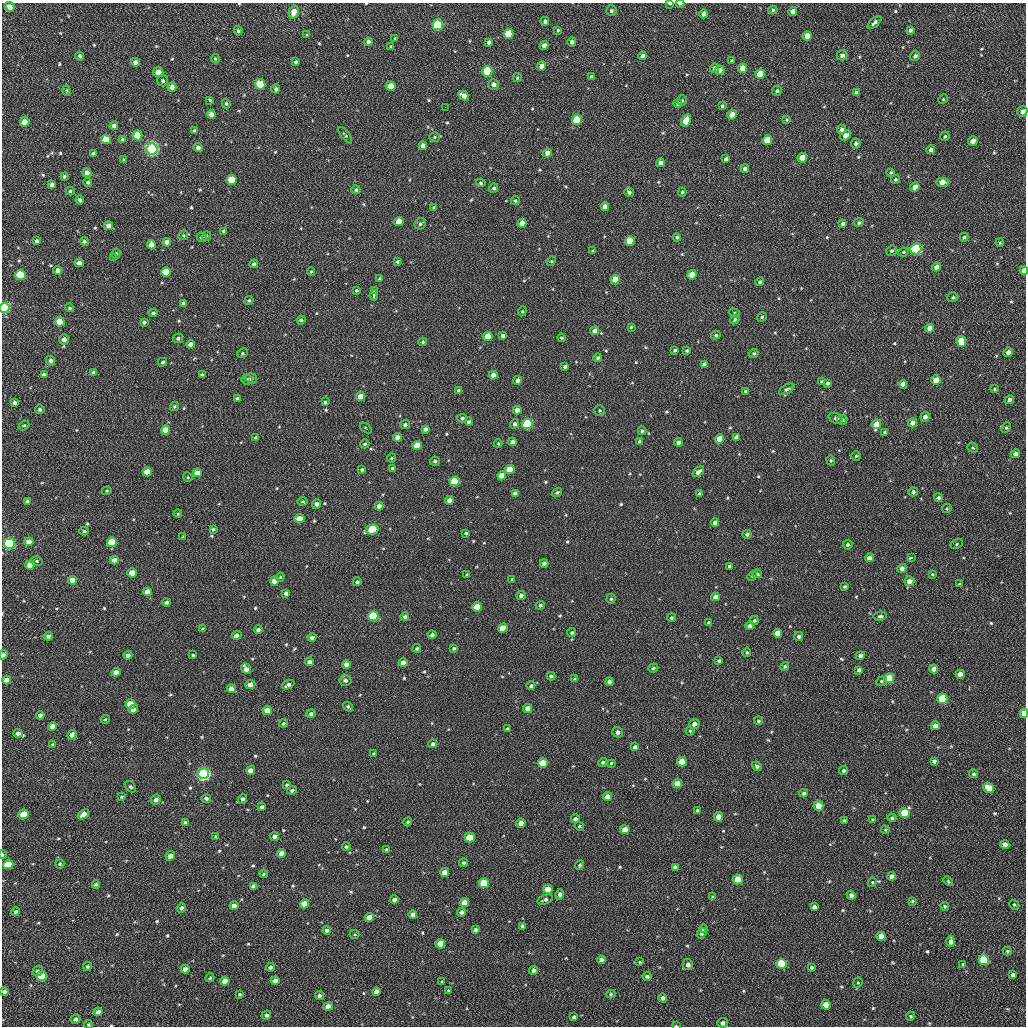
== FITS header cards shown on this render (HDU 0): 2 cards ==
NAXIS1  =                 1024 / length of data axis 1
NAXIS2  =                 1024 / length of data axis 2

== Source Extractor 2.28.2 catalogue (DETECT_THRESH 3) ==
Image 1024 x 1024 px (HDU 0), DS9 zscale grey, 1 PNG px = 1 image px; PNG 1028 x 1028 px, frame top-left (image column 1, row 1024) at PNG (2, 3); each listed source drawn as its Kron ellipse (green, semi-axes under 4 px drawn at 4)
Background 49.4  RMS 11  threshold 31.6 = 3 sigma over >= 5 px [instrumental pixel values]
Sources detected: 618; of the 618, the 500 brightest by FLUX_AUTO listed and drawn (118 fainter detections omitted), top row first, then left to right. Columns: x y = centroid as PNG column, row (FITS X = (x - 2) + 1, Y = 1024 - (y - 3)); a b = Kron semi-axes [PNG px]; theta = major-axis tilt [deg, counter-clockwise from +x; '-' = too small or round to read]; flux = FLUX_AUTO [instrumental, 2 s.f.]
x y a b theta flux
670 3 4 2 - 1400
680 4 4 2 - 2300
10 7 5 4 - 4300
773 10 4 4 - 1100
611 11 5 5 - 1400
793 11 4 4 - 4300
294 12 6 5 - 6900
704 14 4 4 - 4400
545 21 4 4 - 1800
874 23 8 4 41 2300
438 25 5 5 - 83000
558 30 4 4 - 890
910 30 4 3 - 2000
238 31 4 4 - 1100
509 34 5 5 - 25000
307 35 4 3 - 870
807 36 5 4 - 7300
395 38 3 3 - 1000
368 42 4 4 - 2900
489 42 4 3 - 1800
572 42 4 4 - 2400
544 45 4 4 - 4200
391 46 4 3 - 810
842 55 5 5 - 2700
80 56 4 3 - 1400
642 56 4 4 - 2900
915 56 5 5 - 1900
215 59 5 4 - 870
732 61 4 3 - 1000
135 62 4 4 - 2500
296 62 4 4 - 1400
542 66 4 4 - 6200
714 68 5 4 - 2500
742 68 5 4 - 8500
720 70 5 4 - 3700
487 71 5 5 - 51000
158 72 5 5 - 5200
760 74 5 4 - 20000
592 77 4 4 - 2600
517 78 4 3 - 1000
163 81 5 5 - 1500
260 84 5 5 - 30000
494 84 5 5 - 3000
391 86 5 4 - 11000
172 87 4 4 - 4700
276 89 4 4 - 1700
67 91 5 3 - 790
777 91 5 4 - 1300
856 93 4 3 - 2200
464 96 5 4 - 5200
943 99 5 4 - 820
210 100 4 4 - 990
682 101 5 4 - 890
678 103 4 4 - 1600
226 104 5 4 - 1100
722 106 3 3 - 1200
445 107 2 2 - 2800
1022 111 5 5 - 3000
211 114 4 4 - 4000
732 115 5 4 - 12000
787 119 4 3 - 830
577 120 5 5 - 32000
686 121 6 4 62 12000
25 122 5 4 - 8700
114 126 4 4 - 2500
842 129 5 4 - 2500
194 131 4 4 - 1100
345 135 10 4 -52 1200
846 135 6 4 36 6200
138 136 5 5 - 19000
945 136 5 4 - 1100
435 137 5 4 - 1000
106 139 5 4 - 14000
122 139 4 4 - 1300
767 140 5 4 - 19000
973 141 5 4 - 6200
856 144 5 4 - 2000
423 146 4 4 - 4700
198 147 4 4 - 2800
152 149 5 5 - 270000
931 150 4 4 - 2400
547 153 4 4 - 5200
93 154 4 3 - 1800
802 158 5 4 - 12000
726 159 4 4 - 2400
124 160 3 3 - 860
660 163 4 4 - 4800
745 168 4 4 - 2500
891 172 4 3 - 910
87 173 4 4 - 3800
64 176 3 3 - 1500
895 179 4 4 - 1000
232 180 5 5 - 28000
88 182 4 4 - 1500
942 182 6 4 2 8100
481 183 5 4 - 1300
52 185 4 4 - 2700
915 187 5 4 - 6600
494 188 4 4 - 1500
356 190 4 4 - 1500
70 191 4 4 - 1000
629 192 5 4 - 2100
682 192 4 4 - 1000
80 200 4 4 - 2400
515 201 4 4 - 1100
605 206 4 4 - 5500
434 207 4 3 - 1200
399 221 4 4 - 13000
522 223 4 4 - 6800
859 223 5 4 - 1400
420 224 6 5 - 1800
843 224 4 4 - 2700
109 226 4 4 - 4500
224 231 4 3 - 1400
183 235 5 4 - 890
207 236 5 4 - 810
201 237 5 4 - 1300
677 237 4 4 - 1300
964 237 4 4 - 1000
37 241 4 3 - 1700
84 241 4 4 - 1300
630 241 5 4 - 17000
167 242 4 4 - 5100
1000 243 4 3 - 860
151 245 4 4 - 7200
916 249 5 5 - 140000
593 251 4 3 - 880
892 251 5 5 - 1500
904 252 5 3 - 950
116 254 5 4 - 1200
113 258 3 2 - 1500
551 261 5 4 - 860
397 262 4 4 - 1200
79 263 4 4 - 4900
254 264 4 4 - 1800
936 267 4 4 - 4400
58 270 4 4 - 3600
311 271 4 3 - 900
1024 271 4 3 - 7600
166 272 5 4 - 15000
20 275 5 5 - 39000
692 275 5 4 - 11000
380 279 4 4 - 1600
615 280 4 4 - 15000
760 282 4 4 - 1400
356 290 3 3 - 1100
374 291 3 3 - 2800
374 295 5 3 - 3100
953 297 5 5 - 1300
249 301 5 3 - 1100
184 304 4 4 - 2800
5 308 5 5 - 85000
70 308 4 4 - 1200
522 311 5 4 - 870
153 313 4 4 - 1400
734 313 5 4 - 910
762 317 5 4 - 1200
735 319 5 4 - 1200
301 320 4 4 - 1400
60 322 5 4 - 16000
144 322 4 3 - 1400
631 327 3 3 - 810
930 328 4 4 - 6400
595 331 4 4 - 4500
716 335 4 3 - 1200
488 336 4 4 - 14000
503 336 4 4 - 2300
178 338 5 4 - 1500
561 338 4 3 - 940
64 339 5 5 - 3500
961 341 5 5 - 15000
423 342 4 4 - 1100
191 344 4 4 - 4300
675 350 3 3 - 1300
687 351 4 4 - 1000
1008 352 5 4 - 3600
242 353 5 4 - 1000
754 353 5 4 - 1100
598 358 4 4 - 1400
50 361 5 4 - 2500
162 362 4 4 - 1300
704 364 4 4 - 3100
565 366 3 3 - 1600
93 372 4 3 - 1300
44 375 4 4 - 2500
202 375 4 3 - 1300
493 375 4 4 - 5800
251 378 6 5 - 2000
247 379 5 5 - 1400
517 380 4 4 - 2500
936 380 5 4 - 10000
821 382 4 4 - 950
827 383 4 3 - 1600
903 384 4 4 - 4300
787 389 8 4 31 1600
995 389 4 3 - 830
459 390 4 4 - 1800
746 391 4 3 - 1200
361 396 4 4 - 8400
238 398 4 3 - 1900
1009 400 5 4 - 2900
325 402 3 3 - 1200
14 403 4 3 - 2000
174 406 5 4 - 970
40 409 5 4 - 1600
517 410 4 4 - 4200
600 411 5 5 - 1100
925 417 5 4 - 3400
462 418 5 4 - 1500
836 418 7 5 -21 1500
842 420 5 4 - 1900
469 422 4 4 - 1600
913 423 5 4 - 5100
515 424 5 4 - 1800
527 424 5 5 - 76000
876 424 5 4 - 11000
24 425 6 4 38 1100
405 425 5 4 - 1700
1006 427 5 4 - 1000
366 428 7 3 -37 810
425 429 4 4 - 2900
166 430 4 4 - 12000
642 431 4 4 - 1000
885 432 4 4 - 1600
397 437 4 4 - 4600
736 437 4 4 - 3000
256 438 4 4 - 2700
719 439 5 4 - 13000
512 442 4 4 - 3500
640 442 4 4 - 2400
678 442 4 4 - 2800
365 444 5 4 - 1100
498 444 4 4 - 800
417 445 4 4 - 15000
973 448 5 5 - 1000
1015 454 5 4 - 3100
856 456 4 4 - 970
392 458 4 3 - 950
831 460 5 4 - 900
435 461 5 4 - 1300
392 468 4 3 - 1500
510 469 5 4 - 16000
362 470 4 4 - 1300
147 472 5 4 - 15000
698 472 7 4 37 3400
197 473 4 4 - 7900
502 476 4 4 - 11000
188 477 5 4 - 870
454 481 5 5 - 43000
107 491 5 4 - 850
557 492 5 3 - 1100
913 492 5 4 - 2100
515 493 4 4 - 3400
699 494 3 3 - 1400
938 497 4 4 - 1600
449 500 4 4 - 4200
27 501 4 4 - 1400
303 501 5 4 - 1100
317 504 4 4 - 2300
379 506 4 4 - 4500
947 509 5 4 - 850
178 514 4 3 - 810
299 518 5 4 - 9300
715 522 4 4 - 4100
213 529 3 3 - 1400
372 529 6 5 - 39000
84 531 5 4 - 1500
466 533 3 3 - 830
747 534 4 4 - 1900
183 537 4 3 - 790
29 542 4 4 - 7500
112 542 5 4 - 22000
9 544 5 5 - 130000
956 544 6 4 30 1100
848 545 5 4 - 1500
911 557 4 3 - 1600
869 558 4 4 - 4300
114 560 4 4 - 6300
37 561 6 4 -15 1100
544 563 4 4 - 2300
30 565 5 4 - 10000
730 566 4 3 - 2100
902 568 4 4 - 3000
132 573 5 4 - 13000
757 574 4 4 - 1300
932 574 3 3 - 5900
467 575 3 3 - 810
752 576 5 4 - 900
280 577 4 4 - 870
512 579 4 3 - 890
72 580 4 4 - 6500
275 581 4 4 - 11000
909 581 5 5 - 4800
357 582 4 4 - 1800
960 584 4 3 - 1400
845 587 3 3 - 1100
147 592 4 4 - 6600
286 593 4 4 - 2200
521 595 5 4 - 2200
715 597 4 4 - 4200
611 599 5 4 - 1100
166 602 4 3 - 1600
540 605 4 4 - 1600
477 607 5 4 - 18000
373 616 5 5 - 56000
880 616 7 4 9 1500
405 617 4 4 - 1900
671 618 4 4 - 1300
754 620 4 4 - 1200
709 623 4 4 - 2300
750 626 4 4 - 4100
503 628 5 4 - 12000
203 629 4 3 - 1700
258 629 4 3 - 1900
572 633 4 4 - 1300
777 633 5 4 - 11000
237 635 5 4 - 2800
432 635 4 4 - 1600
48 636 4 4 - 2200
799 636 4 4 - 1800
312 637 4 3 - 1900
417 648 4 3 - 970
454 648 4 3 - 1100
747 652 5 4 - 990
3 655 5 3 - 2800
128 655 4 4 - 2800
193 655 3 3 - 900
860 656 4 4 - 2700
719 661 4 3 - 1300
309 662 4 4 - 4100
403 663 4 4 - 6600
346 664 4 4 - 3700
785 666 5 4 - 1200
653 668 5 4 - 1100
246 669 6 4 -52 4400
934 669 4 4 - 4800
859 670 4 4 - 2300
116 672 4 4 - 5100
960 674 4 4 - 7000
551 676 4 4 - 1700
889 678 5 5 - 30000
575 679 4 4 - 1200
7 680 4 4 - 5800
345 680 6 5 - 2300
881 681 5 4 - 1000
609 682 4 4 - 2400
250 684 5 4 - 4200
288 685 6 4 25 2600
531 686 4 4 - 1400
231 689 4 4 - 6500
942 699 5 5 - 36000
130 704 5 5 - 17000
348 707 5 3 - 1400
528 708 4 4 - 7400
133 709 5 4 - 6400
267 710 5 4 - 9800
1024 713 4 3 - 12000
311 714 5 4 - 2100
40 715 4 4 - 2700
105 719 4 4 - 860
758 721 4 4 - 1100
284 723 4 3 - 1100
694 724 5 5 - 3700
935 726 4 4 - 5100
53 727 4 4 - 5000
507 729 3 3 - 1000
690 731 4 4 - 880
618 732 5 5 - 2700
18 733 4 4 - 2900
72 735 5 4 - 2800
52 744 4 3 - 930
433 744 4 4 - 1600
635 747 4 4 - 2600
374 754 4 3 - 1200
934 761 4 3 - 1600
603 762 4 4 - 1200
682 762 5 4 - 13000
543 763 5 4 - 20000
611 763 3 3 - 880
757 766 5 4 - 1700
251 770 4 4 - 4800
843 770 5 4 - 1600
203 774 5 5 - 260000
973 774 4 4 - 1200
677 784 4 4 - 9500
287 785 4 4 - 980
130 787 6 4 -48 1200
989 788 6 4 -37 14000
292 790 4 4 - 1700
804 793 4 4 - 1300
122 797 4 4 - 1100
608 797 4 4 - 6000
206 798 5 4 - 2000
243 799 5 4 - 1800
156 800 5 5 - 3100
819 806 5 4 - 14000
262 807 4 3 - 1900
697 811 4 4 - 1500
905 813 5 5 - 31000
24 814 5 4 - 14000
83 814 6 4 36 4500
718 817 4 4 - 8000
892 818 4 4 - 1200
575 819 4 4 - 2800
844 820 3 3 - 880
872 820 3 3 - 840
185 822 4 4 - 1700
408 822 4 4 - 1100
521 823 4 4 - 7100
579 826 5 4 - 940
625 830 4 4 - 8400
885 830 4 4 - 790
216 836 4 3 - 870
275 836 4 4 - 3400
470 838 5 5 - 26000
1005 845 4 4 - 4500
346 847 4 4 - 1100
387 850 4 3 - 1400
281 853 4 4 - 5300
2 854 4 2 - 860
170 856 5 4 - 4500
464 863 4 4 - 1300
8 864 5 4 - 18000
60 864 5 4 - 1100
580 865 5 4 - 1100
675 867 4 4 - 3200
445 872 4 4 - 6200
264 874 4 3 - 920
892 876 4 4 - 3200
738 879 5 5 - 20000
948 881 5 3 - 790
872 882 5 4 - 800
484 883 5 5 - 30000
96 884 4 3 - 1400
253 886 4 4 - 2100
548 889 4 4 - 9500
560 894 5 4 - 3600
851 895 4 4 - 3000
713 897 4 4 - 940
545 899 8 4 21 1900
394 900 4 4 - 2900
912 901 4 3 - 810
465 902 4 4 - 8900
304 904 5 4 - 12000
1014 905 5 4 - 990
234 906 4 4 - 4800
945 906 4 4 - 990
814 907 4 4 - 3000
182 908 5 4 - 1800
16 912 4 4 - 1500
461 912 4 4 - 1900
413 914 4 4 - 3100
369 917 4 4 - 8100
523 926 4 4 - 2300
703 929 4 3 - 1200
327 930 4 4 - 2600
476 930 4 4 - 1900
701 933 5 4 - 1500
355 934 5 4 - 810
881 936 5 4 - 8500
951 941 5 4 - 4900
440 944 5 4 - 15000
1007 951 5 4 - 1000
601 960 4 4 - 3300
984 960 5 5 - 36000
640 962 4 3 - 810
688 964 5 5 - 2700
781 964 5 5 - 37000
963 964 4 3 - 850
87 967 4 4 - 1100
270 967 4 4 - 1800
811 967 4 4 - 1500
185 969 4 4 - 4300
533 970 4 4 - 2100
38 971 5 4 - 2000
1013 975 4 4 - 1900
42 976 5 5 - 25000
647 976 4 4 - 1600
210 978 4 4 - 1200
275 980 4 4 - 3800
225 981 4 4 - 6100
442 982 3 3 - 850
858 983 5 4 - 960
448 990 3 3 - 2800
4 992 4 4 - 2000
376 992 4 4 - 3200
239 994 4 4 - 950
611 994 5 3 - 910
319 995 4 4 - 1700
663 998 4 4 - 2400
826 1005 5 4 - 9500
328 1006 5 4 - 4000
98 1012 4 4 - 2800
266 1015 5 4 - 1600
911 1016 4 4 - 1000
574 1017 4 4 - 1800
75 1019 5 5 - 1800
723 1023 5 5 - 2700
88 1025 4 4 - 840
676 1026 4 2 - 820
At the frame edge (FLAGS 8, measured only in part): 12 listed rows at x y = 670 3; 680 4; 1022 111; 1024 271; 5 308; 9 544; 3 655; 1024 713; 2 854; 4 992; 88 1025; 676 1026
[118 fainter detections neither listed nor drawn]